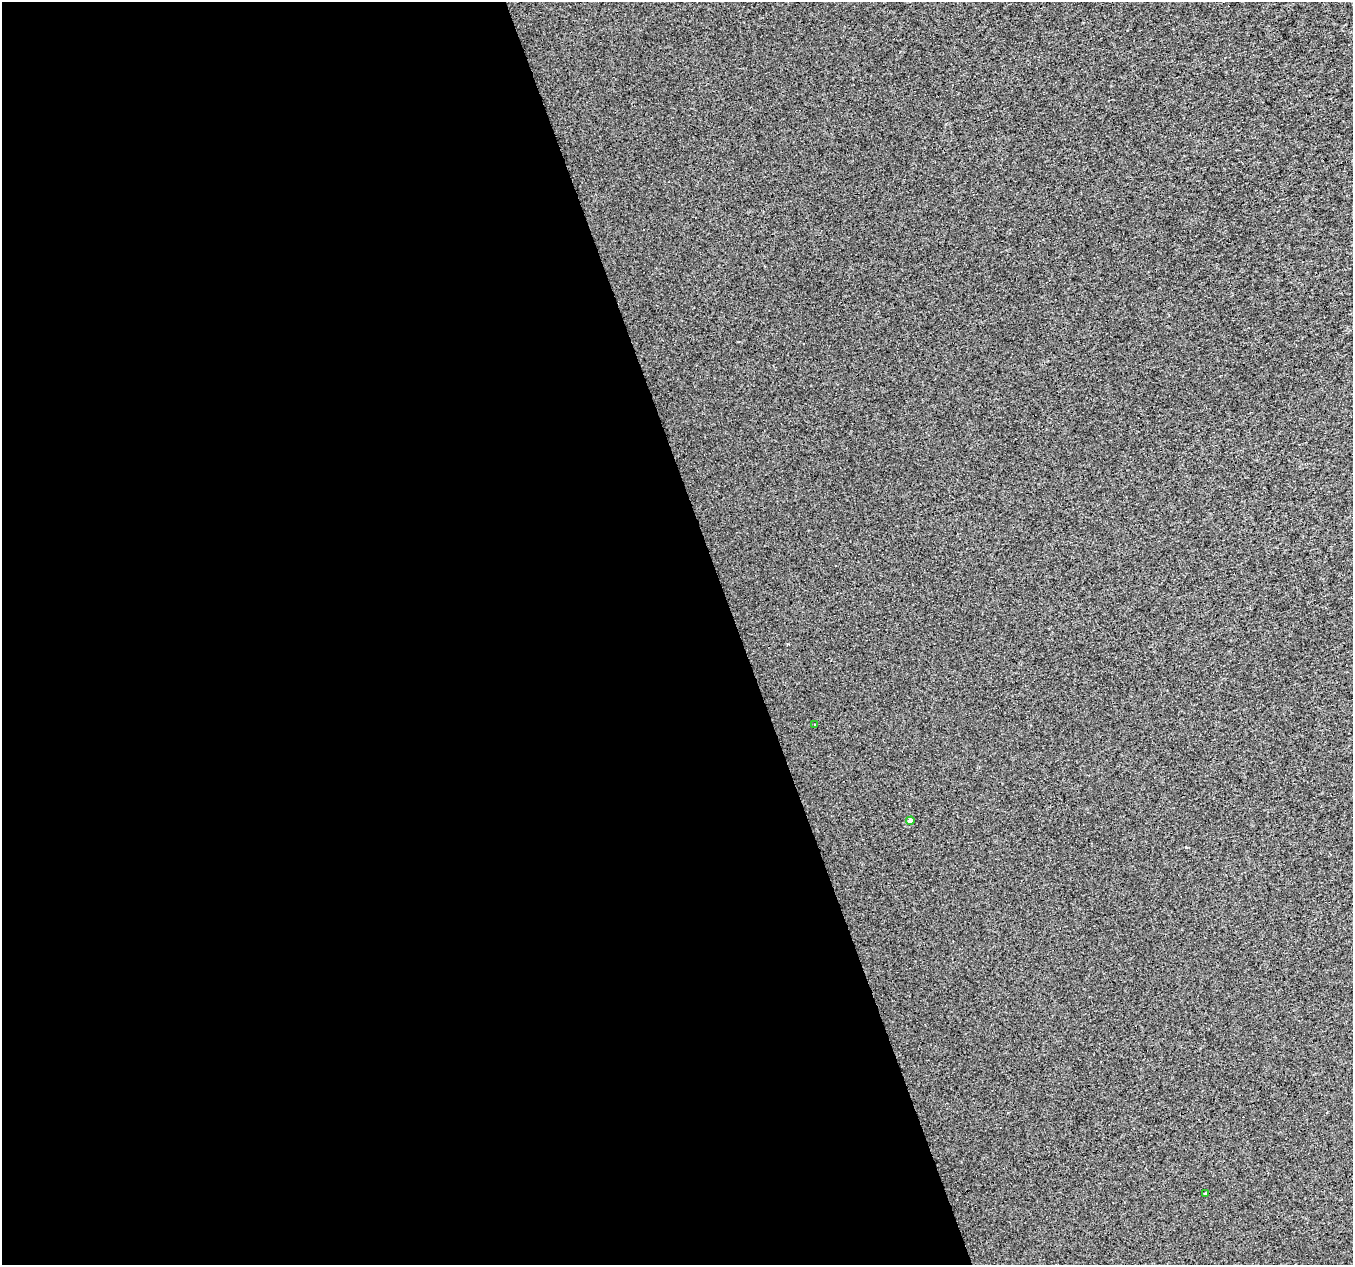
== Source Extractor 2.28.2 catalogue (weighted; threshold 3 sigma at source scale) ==
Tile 9 of 4 x 4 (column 1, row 3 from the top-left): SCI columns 1-1351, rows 1326-2588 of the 5405 x 5232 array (HDU 1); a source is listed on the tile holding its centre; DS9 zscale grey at full resolution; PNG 1355 x 1267 px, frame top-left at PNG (2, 2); each listed source drawn as its Kron ellipse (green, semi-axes under 4 px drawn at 4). Shown black and unused: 55% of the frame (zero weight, under 3 of 4 exposures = <1% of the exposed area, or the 3 px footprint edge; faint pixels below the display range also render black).
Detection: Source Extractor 2.28.2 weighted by HDU 2 'WHT'; one run over the whole footprint, this tile lists its part. Background 5.33e-04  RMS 0.019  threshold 0.085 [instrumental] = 3 sigma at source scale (4.5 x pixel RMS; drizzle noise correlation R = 1.50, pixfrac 1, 0.0396/0.0396 arcsec/px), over >= 5 px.
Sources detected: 5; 2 cosmic-ray / hot-pixel residue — neither listed nor drawn; the other 3 listed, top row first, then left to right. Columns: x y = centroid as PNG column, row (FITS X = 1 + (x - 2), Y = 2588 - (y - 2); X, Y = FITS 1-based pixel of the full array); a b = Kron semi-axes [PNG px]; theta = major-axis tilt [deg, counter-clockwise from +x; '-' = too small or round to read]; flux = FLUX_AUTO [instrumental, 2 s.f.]
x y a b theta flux
814 724 3 2 - 2.9
910 821 4 4 - 7.7
1205 1193 3 2 - 1.8